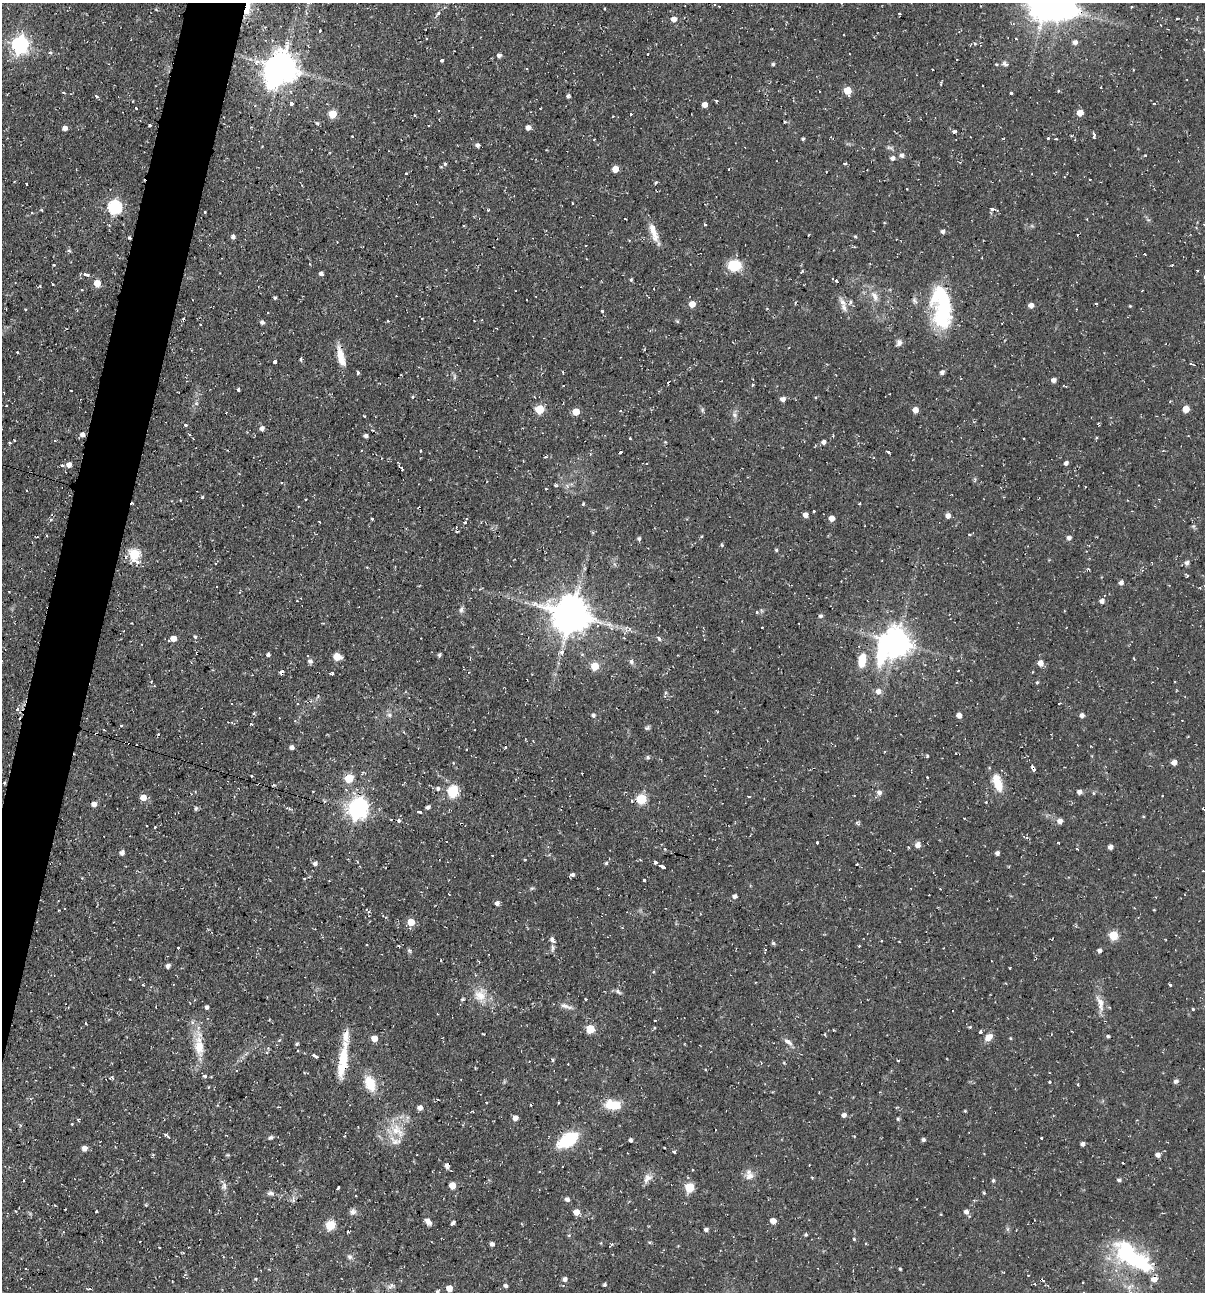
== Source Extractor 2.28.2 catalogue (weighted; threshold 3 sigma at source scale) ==
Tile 7 of 4 x 4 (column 3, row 2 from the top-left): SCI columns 2657-3859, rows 2583-3872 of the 5184 x 5163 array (HDU 1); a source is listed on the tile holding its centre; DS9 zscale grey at full resolution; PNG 1207 x 1294 px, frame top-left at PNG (2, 3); no overlay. Shown black and unused: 4% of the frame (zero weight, under 2 of 3 exposures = <1% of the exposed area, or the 3 px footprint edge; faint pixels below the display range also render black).
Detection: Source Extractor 2.28.2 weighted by HDU 2 'WHT'; one run over the whole footprint, this tile lists its part. Background 0.058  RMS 0.0064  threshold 0.0286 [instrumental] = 3 sigma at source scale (4.5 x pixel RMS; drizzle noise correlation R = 1.50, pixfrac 1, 0.05/0.05 arcsec/px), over >= 5 px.
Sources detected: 420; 7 inside a brighter object's white glare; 46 cosmic-ray / hot-pixel residue — not listed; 6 inside a brighter listed object's ellipse — not listed separately; the other 361 listed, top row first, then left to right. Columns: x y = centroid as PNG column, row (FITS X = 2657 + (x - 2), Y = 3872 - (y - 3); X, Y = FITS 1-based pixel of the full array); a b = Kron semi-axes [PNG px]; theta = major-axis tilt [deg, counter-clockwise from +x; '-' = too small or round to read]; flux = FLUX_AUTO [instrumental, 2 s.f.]
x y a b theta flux
1046 5 10 9 - 1100
1131 7 3 2 - 0.6
247 8 19 6 79 9.7
605 8 3 3 - 0.79
438 13 5 4 - 1.4
899 13 3 3 - 0.71
674 19 5 5 - 4.7
320 30 3 2 - 1.4
1016 39 3 2 - 0.48
1075 42 5 5 - 2.7
20 45 7 6 - 250
50 52 5 3 - 0.82
648 54 3 2 - 0.63
499 55 9 4 7 1.4
442 61 3 3 - 1.7
773 64 5 4 - 0.96
996 65 4 4 - 1.1
1006 65 6 4 19 1.3
282 68 10 10 - 1100
526 68 3 2 - 0.48
932 69 2 2 - 0.47
941 84 4 2 - 0.85
848 91 5 5 - 14
63 93 3 3 - 1.3
1011 93 3 3 - 2
96 96 3 3 - 2.1
568 96 7 4 74 1.2
716 101 3 3 - 1
291 103 4 3 - 11
1154 104 5 3 - 0.85
705 105 4 4 - 4.3
136 108 3 3 - 1.8
1080 113 5 4 - 7.8
333 114 5 5 - 18
631 114 3 3 - 1.4
785 122 4 3 - 0.67
317 123 6 4 -44 0.87
150 125 3 3 - 5.1
65 128 4 4 - 3.3
528 128 5 4 - 3.4
954 131 5 3 - 1.4
352 136 3 2 - 1.3
1094 136 7 3 -88 1.5
1048 138 3 3 - 1.3
803 139 4 3 - 0.86
1056 139 4 2 - 0.46
477 145 4 4 - 1.8
889 148 9 4 -1 1.4
902 155 5 5 - 1.7
893 158 5 5 - 2.4
445 164 4 4 - 0.8
845 164 4 3 - 1.1
615 169 5 4 - 8.1
406 173 3 2 - 0.93
1064 177 4 3 - 0.49
1090 179 2 2 - 0.38
656 183 5 3 - 0.83
26 184 2 2 - 0.81
114 207 6 6 - 100
992 209 4 3 - 5.4
42 210 5 3 - 0.59
488 210 4 3 - 0.78
204 212 3 3 - 1.6
625 219 3 2 - 0.64
705 225 4 2 - 0.58
464 226 3 2 - 0.64
653 229 23 9 -78 8.3
943 232 4 4 - 2.2
855 236 4 4 - 0.66
233 237 5 4 - 1.8
129 238 3 3 - 0.79
1145 254 3 2 - 0.65
54 265 3 2 - 0.9
734 266 12 10 6 18
1197 270 3 2 - 0.53
802 271 4 2 - 0.61
321 274 4 4 - 2
86 275 8 4 -13 3.7
631 280 4 3 - 0.96
837 281 6 4 -33 1.5
97 283 5 5 - 10
40 286 4 2 - 0.59
82 290 3 3 - 0.72
1142 291 3 2 - 0.47
874 296 13 7 -64 4.6
275 298 4 3 - 1
914 300 10 6 -59 1.8
842 302 11 7 -50 3.3
850 302 6 5 - 1.2
692 304 5 5 - 8
1096 304 3 2 - 1.2
1031 305 5 5 - 3.9
1130 306 3 3 - 0.61
25 309 4 2 - 0.49
945 309 24 19 -88 37
602 311 3 3 - 1.2
422 318 3 2 - 0.48
388 321 3 3 - 0.72
677 321 6 3 -45 0.79
262 322 5 4 - 1.9
200 324 3 2 - 0.8
899 343 8 6 58 2.3
17 352 3 2 - 0.59
341 357 24 8 -75 9.6
301 359 4 3 - 1.4
275 362 3 3 - 6.9
1192 364 5 2 - 1.1
419 367 3 2 - 0.55
942 372 6 5 - 1.7
358 373 3 3 - 1.7
1053 380 5 4 - 2.8
668 382 3 2 - 0.45
71 390 3 2 - 0.45
238 390 4 3 - 4.1
413 397 4 4 - 0.7
783 399 5 4 - 3.5
196 403 6 4 -19 0.82
539 409 5 5 - 25
1186 409 5 5 - 8.3
702 410 6 5 - 1.1
915 410 5 4 - 5.4
576 412 5 5 - 11
735 415 7 7 - 2.2
364 416 3 2 - 0.54
185 425 3 3 - 3.6
262 428 5 4 - 3
82 434 6 6 - 2.1
189 434 4 2 - 0.58
366 436 4 4 - 1.7
630 438 3 2 - 0.59
1096 438 4 3 - 0.61
14 441 3 2 - 0.8
55 441 3 3 - 0.62
665 442 4 4 - 0.56
823 442 5 5 - 1.7
10 443 3 3 - 1.6
420 451 3 3 - 0.83
888 452 4 3 - 1.5
590 454 5 3 - 0.65
646 463 3 3 - 1.1
1066 463 4 4 - 2
69 464 6 6 - 2.8
62 465 4 4 - 1.3
402 469 8 2 -63 1.1
555 486 5 3 - 0.82
26 490 2 2 - 0.57
202 497 3 3 - 0.72
583 504 4 3 - 0.83
419 508 3 3 - 2.3
814 511 3 3 - 1.6
805 515 5 4 - 3.6
948 516 5 4 - 3.6
831 518 4 4 - 6.5
372 519 3 3 - 0.73
319 522 3 2 - 0.51
465 523 4 3 - 1.6
1193 526 6 6 - 1.1
47 535 3 2 - 0.59
1069 538 6 6 - 1.8
639 539 4 4 - 1.3
722 545 5 4 - 0.79
776 550 4 4 - 0.9
134 554 6 6 - 54
137 562 6 5 - 2.7
1187 563 6 5 - 2.1
367 567 3 3 - 0.62
1187 575 4 3 - 0.93
1121 583 5 5 - 2.2
297 601 2 2 - 0.67
1102 601 5 5 - 2.2
461 609 9 5 73 1.8
757 612 4 3 - 1.3
571 615 12 11 - 1600
821 616 5 5 - 1.5
597 625 4 4 - 1.3
762 627 3 2 - 0.49
630 629 6 4 -70 1
195 637 6 5 - 1.3
173 639 5 5 - 6.3
659 639 7 4 -52 1.5
896 643 12 9 37 940
562 652 5 5 - 2.6
268 654 4 3 - 1.5
439 655 4 3 - 1.3
337 657 6 5 - 12
862 660 15 8 80 13
310 661 7 6 - 1.8
631 661 6 6 - 1.7
1040 663 5 5 - 5.4
595 666 5 5 - 19
281 672 4 4 - 1.8
332 674 4 3 - 1.3
1037 682 4 4 - 0.74
878 691 6 6 - 3.8
298 704 3 3 - 1.6
17 709 3 3 - 3.5
389 715 6 5 - 1.5
593 715 5 5 - 1.6
959 715 4 4 - 4.3
1082 715 4 4 - 2.6
251 724 3 2 - 0.87
121 726 3 3 - 1.2
647 728 7 4 14 1.4
158 734 3 2 - 0.54
292 747 4 4 - 2.3
505 747 3 3 - 2.3
927 756 3 3 - 1.2
648 757 5 5 - 1.1
1174 762 5 4 - 4.4
1033 768 5 3 - 5.3
252 776 3 3 - 1.2
927 777 3 2 - 1.1
349 778 5 5 - 25
998 785 20 11 -76 12
438 789 6 5 - 1.3
453 792 6 5 - 57
879 792 6 6 - 2.4
1079 792 4 4 - 3.2
1093 793 5 3 - 0.72
749 796 3 3 - 1.6
1162 796 3 2 - 0.93
143 797 5 5 - 7.5
641 799 5 5 - 33
986 802 3 3 - 0.68
94 804 6 5 - 2.8
427 807 4 4 - 1.8
195 808 6 3 69 1
288 808 9 3 -11 0.94
358 808 9 7 53 360
1204 809 5 3 - 2.1
419 812 4 3 - 2.3
1060 821 5 5 - 3.5
155 827 3 2 - 1.1
817 843 3 3 - 1.6
1058 843 3 2 - 0.54
918 845 8 7 - 2.4
1110 847 4 4 - 3.1
122 853 6 5 - 2.1
997 853 4 4 - 2.2
655 862 4 3 - 5.9
606 863 4 4 - 1.1
315 864 5 5 - 2.1
857 864 3 2 - 0.71
663 867 5 3 - 17
1203 871 2 2 - 0.56
572 875 4 4 - 2.5
644 880 3 3 - 1.2
532 888 6 4 18 0.85
735 896 5 5 - 1.7
497 903 5 5 - 1.9
1154 910 4 2 - 0.43
411 922 5 5 - 12
1113 935 5 5 - 28
553 940 8 5 -51 2.5
773 943 5 4 - 1.1
859 946 3 2 - 0.68
178 948 3 2 - 0.92
552 948 10 4 85 1.5
409 951 6 5 - 1.1
1099 951 4 4 - 2.1
167 966 6 4 49 1.7
1170 984 3 3 - 1.6
143 985 3 3 - 0.88
618 992 10 5 -38 1.6
480 995 18 15 -19 11
585 999 3 3 - 1.2
1100 1004 21 8 -78 6.7
565 1006 18 6 -19 3.4
207 1007 4 4 - 1.6
1193 1009 3 3 - 1.7
655 1020 3 2 - 1.1
86 1023 4 2 - 0.65
970 1027 4 4 - 0.63
590 1029 5 5 - 23
833 1030 2 2 - 0.56
980 1032 3 3 - 1.4
825 1034 4 3 - 0.68
1108 1036 4 4 - 1.5
989 1037 8 6 37 6
374 1038 5 4 - 8.4
1011 1038 4 3 - 0.58
788 1042 14 6 -39 3.2
297 1044 5 4 - 0.92
199 1047 29 13 -82 15
266 1052 4 4 - 0.89
315 1056 6 3 -27 3.2
343 1058 37 12 83 19
898 1061 4 2 - 0.5
568 1064 2 2 - 0.37
237 1070 3 3 - 1.1
205 1076 5 4 - 1.4
1176 1081 8 5 3 1.4
1049 1082 3 3 - 0.79
370 1083 19 11 -70 14
1078 1084 3 2 - 0.79
486 1102 3 2 - 0.62
613 1105 18 11 -9 13
420 1108 4 4 - 3.3
965 1111 4 3 - 0.64
844 1115 6 5 - 2
515 1118 5 5 - 3.4
898 1119 4 4 - 0.86
72 1124 3 3 - 1
397 1131 25 14 -46 13
166 1134 7 3 -9 0.96
854 1136 3 3 - 0.45
270 1138 8 5 29 1.3
1041 1138 3 3 - 0.97
568 1140 18 10 32 37
630 1140 4 3 - 1.6
923 1140 4 4 - 1.5
1082 1144 4 4 - 2
84 1148 5 5 - 4.3
674 1152 3 3 - 1.4
1158 1155 5 5 - 2.7
1123 1163 2 2 - 0.58
447 1166 6 4 -88 2.6
750 1176 12 11 - 4.8
647 1178 15 9 49 4.2
24 1180 3 2 - 0.47
1119 1180 4 4 - 1.4
993 1181 5 4 - 1.1
452 1185 5 5 - 9.8
224 1186 12 7 86 2.7
690 1187 5 5 - 32
338 1188 4 3 - 1.7
271 1193 11 5 -1 2.1
984 1193 4 4 - 0.76
356 1195 2 2 - 0.56
567 1199 6 5 - 1.8
293 1200 8 5 87 1.9
65 1209 3 2 - 0.62
16 1211 4 3 - 0.56
353 1211 9 8 - 2.3
96 1212 3 3 - 1.4
576 1212 5 5 - 6.5
966 1212 5 5 - 2.7
428 1221 9 5 -39 3.4
773 1221 5 4 - 4.8
453 1223 4 3 - 1.5
330 1225 5 5 - 31
706 1230 4 4 - 2
348 1231 3 3 - 0.71
806 1235 4 4 - 0.94
854 1239 4 3 - 0.65
649 1242 5 3 - 0.81
492 1244 4 4 - 1.9
159 1247 3 2 - 0.87
1129 1254 45 26 -37 60
349 1257 8 6 65 1.9
900 1269 3 3 - 0.71
256 1279 4 3 - 0.99
565 1279 6 5 - 2.1
1041 1280 5 4 - 1
1083 1282 3 2 - 0.69
604 1285 4 4 - 1.1
391 1286 10 6 41 2.3
505 1286 5 4 - 1.9
449 1288 5 4 - 7.7
89 1289 5 3 - 0.93
437 1291 5 4 - 0.99
Overlapping masked pixels (flux is a lower limit): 10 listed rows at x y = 247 8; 129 238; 341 357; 419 508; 281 672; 17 709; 1033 768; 1204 809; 343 1058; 1041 1280
Isophote crosses this tile's border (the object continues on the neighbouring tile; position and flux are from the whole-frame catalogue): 4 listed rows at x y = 1046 5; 247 8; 1204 809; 437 1291